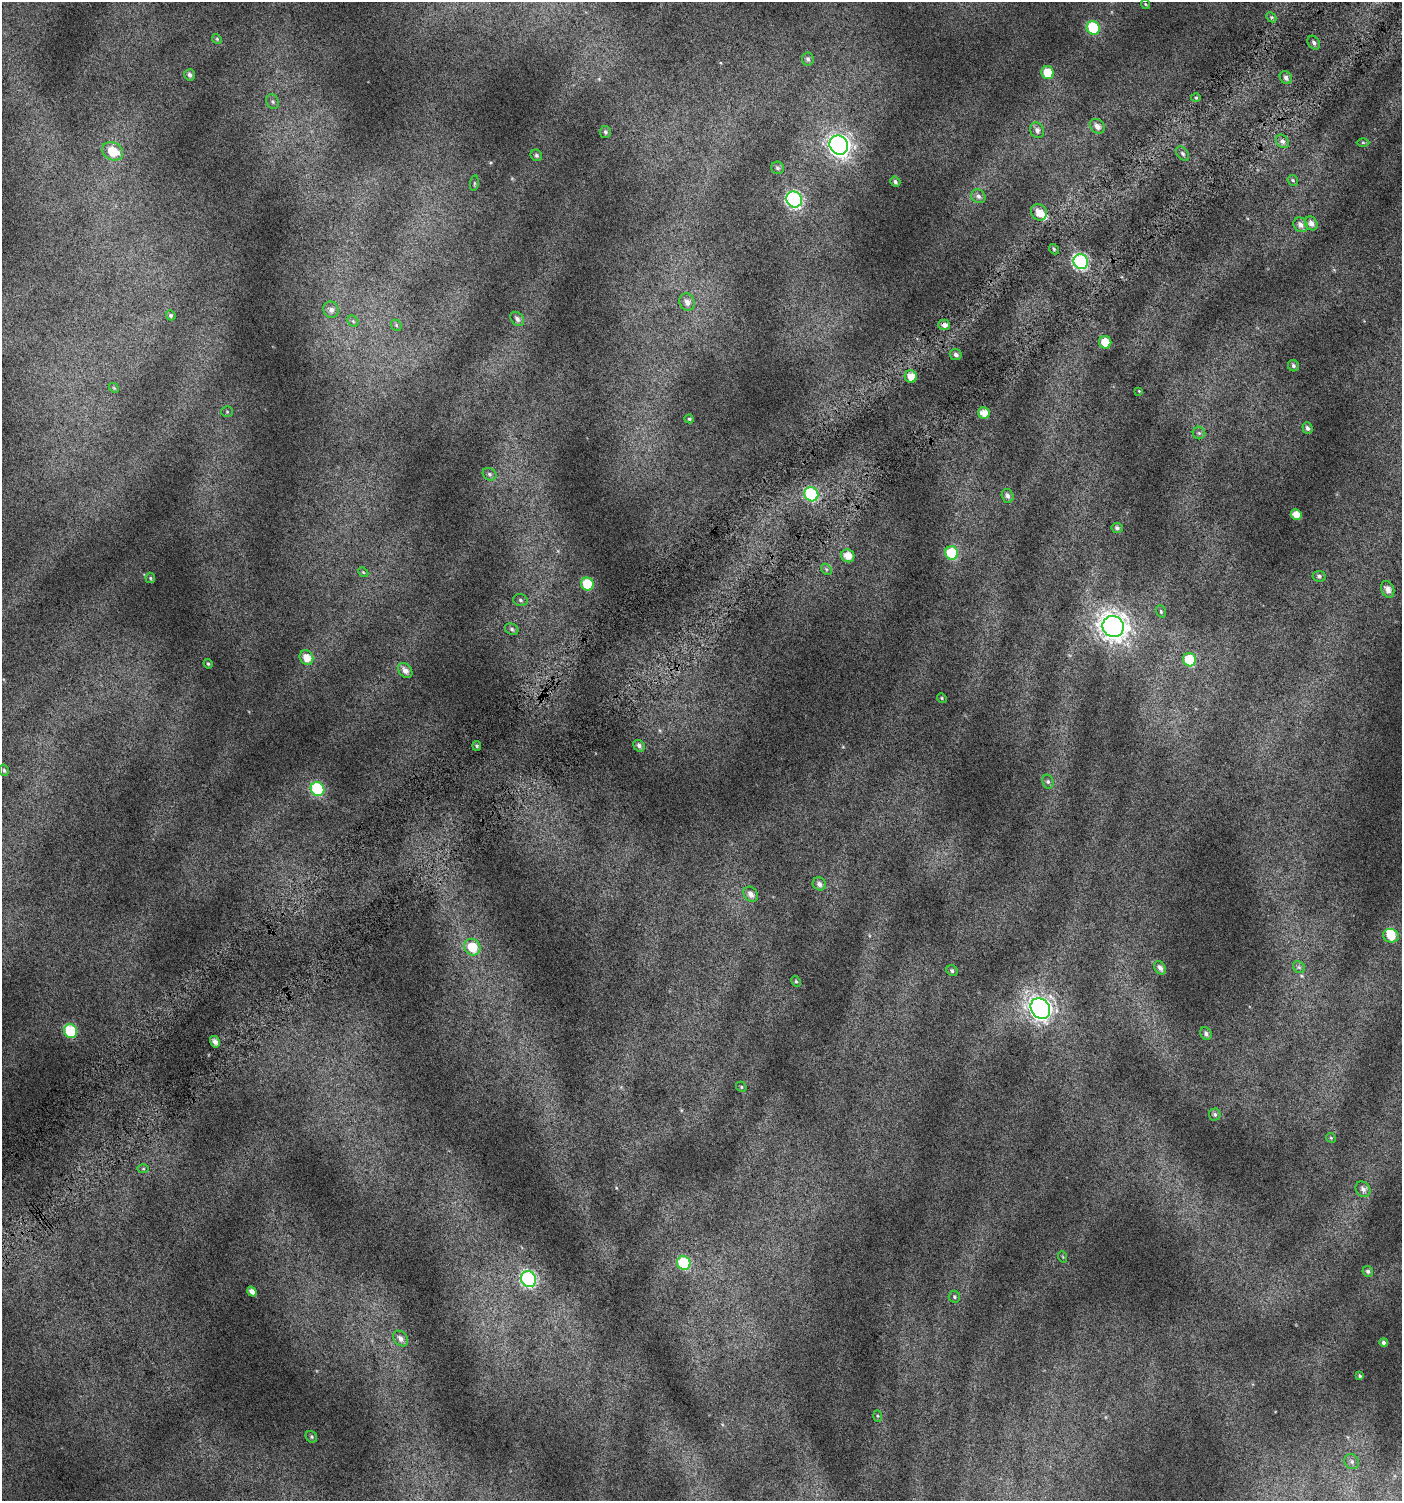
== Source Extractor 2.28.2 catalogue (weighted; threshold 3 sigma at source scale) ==
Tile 10 of 4 x 4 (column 2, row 3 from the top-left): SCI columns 1636-3035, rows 1532-3030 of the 6008 x 6064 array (HDU 1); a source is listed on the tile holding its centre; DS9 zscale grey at full resolution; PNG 1404 x 1503 px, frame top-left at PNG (2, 2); each listed source drawn as its Kron ellipse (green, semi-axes under 4 px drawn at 4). Shown black and unused: <1% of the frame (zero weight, under 4 of 7 exposures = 2% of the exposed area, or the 3 px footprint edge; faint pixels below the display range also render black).
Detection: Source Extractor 2.28.2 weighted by HDU 2 'WHT'; one run over the whole footprint, this tile lists its part. Background 0.0777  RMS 0.047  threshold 0.192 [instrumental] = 3 sigma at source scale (4.09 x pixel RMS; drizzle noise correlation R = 1.36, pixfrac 0.8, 0.0396/0.0396 arcsec/px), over >= 5 px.
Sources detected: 108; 1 inside a brighter object's white glare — neither listed nor drawn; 2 inside a brighter listed object's ellipse — not listed separately; the other 105 listed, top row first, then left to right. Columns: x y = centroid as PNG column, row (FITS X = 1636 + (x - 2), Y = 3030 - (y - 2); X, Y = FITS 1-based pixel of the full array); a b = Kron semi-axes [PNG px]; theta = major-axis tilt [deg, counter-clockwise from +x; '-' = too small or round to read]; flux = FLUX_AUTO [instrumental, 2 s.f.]
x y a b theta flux
1145 4 5 3 - 3.5
1271 17 6 4 -45 7.1
1093 28 7 6 - 260
217 39 5 4 - 5.4
1314 43 7 5 -58 12
808 59 6 5 - 12
1048 73 6 6 - 99
190 75 5 5 - 13
1286 78 7 5 -45 16
1196 98 5 3 - 5.2
273 102 8 6 -70 11
1097 126 8 6 -43 24
1037 130 8 6 -64 20
605 132 6 5 - 8.6
1282 141 7 6 - 15
1363 142 6 4 0 5.6
839 145 10 9 - 2100
113 151 11 8 -28 93
1183 153 8 5 -51 10
536 155 6 5 - 8.4
777 168 6 6 - 9.8
1293 180 6 5 - 6.5
895 182 5 4 - 10
474 183 8 4 82 6.3
978 196 7 6 - 15
794 199 8 7 - 740
1039 212 8 7 - 47
1311 223 7 6 - 23
1301 225 8 6 -45 23
1054 249 5 4 - 7
1081 262 7 7 - 760
687 302 8 7 - 28
331 310 8 7 - 22
171 315 5 4 - 8.5
517 319 8 6 -46 16
353 321 6 5 - 7
396 325 6 4 -48 6.5
944 325 6 5 - 23
1105 342 6 6 - 64
956 355 6 5 - 13
1293 366 6 5 - 10
911 377 6 6 - 48
114 388 5 4 - 5
1139 391 4 4 - 3.2
227 412 5 5 - 5.5
984 413 6 5 - 45
689 419 4 4 - 6
1307 428 6 5 - 12
1199 433 6 6 - 8.5
489 474 7 6 - 10
811 494 7 6 - 450
1008 496 7 6 - 16
1296 515 5 5 - 46
1117 528 5 5 - 10
952 553 7 6 - 210
848 556 7 6 - 44
826 569 6 4 -46 7.7
363 572 5 4 - 5.8
1319 576 6 5 - 9.6
150 578 5 4 - 6.2
587 584 6 6 - 180
1388 589 9 6 -67 29
520 600 7 5 -18 9.4
1161 611 6 4 -71 6.3
1113 626 11 10 - 4500
512 629 7 5 -25 9.9
306 658 8 6 -59 49
1189 660 7 6 - 160
208 664 5 4 - 5.3
405 670 8 6 -51 24
942 698 5 4 - 5.4
477 746 5 4 - 7.1
639 746 6 5 - 14
4 770 6 4 -73 7.3
1048 782 7 5 -76 9
317 789 7 6 - 440
819 884 7 6 - 18
751 894 8 6 -48 24
1391 936 8 6 -15 71
472 947 8 8 - 110
1299 967 6 5 - 9
1160 968 7 5 -60 19
952 971 6 5 - 9.4
796 981 5 4 - 7
1040 1009 11 9 -54 2600
71 1031 7 6 - 260
1206 1034 6 5 - 13
215 1042 6 5 - 21
741 1087 5 4 - 6.1
1215 1114 6 6 - 9.7
1331 1138 5 4 - 4.9
143 1169 6 4 0 4.5
1363 1189 8 7 - 19
1063 1257 6 3 -71 4.1
684 1263 7 6 - 260
1368 1271 5 5 - 10
529 1279 8 7 - 640
252 1292 5 4 - 26
954 1297 6 5 - 7.7
401 1338 9 6 -50 20
1384 1342 4 4 - 13
1360 1376 3 3 - 4.7
877 1416 6 4 -88 5.8
311 1437 6 5 - 7.5
1352 1462 8 7 - 14
Overlapping masked pixels (flux is a lower limit): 1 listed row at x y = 944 325